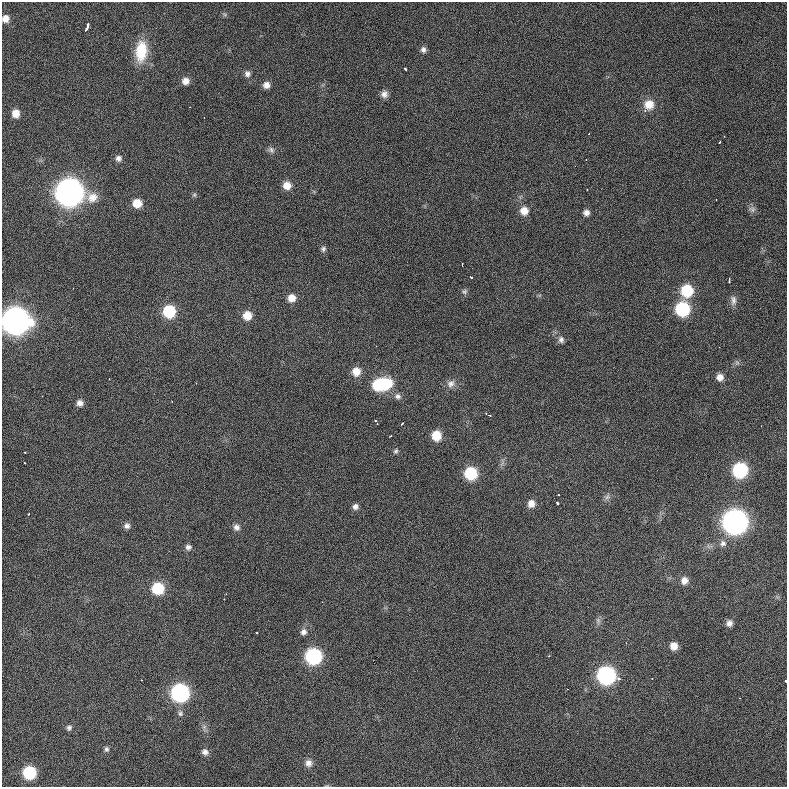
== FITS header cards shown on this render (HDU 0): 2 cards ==
NAXIS1  =                  785 / length of data axis 1
NAXIS2  =                  785 / length of data axis 2

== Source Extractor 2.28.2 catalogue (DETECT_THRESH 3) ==
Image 785 x 785 px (HDU 0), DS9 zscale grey, 1 PNG px = 1 image px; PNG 789 x 789 px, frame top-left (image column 1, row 785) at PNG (2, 2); no overlay
Background 1270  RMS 29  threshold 86.1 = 3 sigma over >= 5 px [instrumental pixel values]
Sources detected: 95; all 95 listed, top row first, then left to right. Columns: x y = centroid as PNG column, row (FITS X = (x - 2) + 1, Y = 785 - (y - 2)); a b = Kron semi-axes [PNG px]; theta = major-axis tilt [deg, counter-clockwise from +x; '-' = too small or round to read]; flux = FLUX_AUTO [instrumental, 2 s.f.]
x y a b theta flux
5 19 8 7 - 1.4e+04
88 26 6 3 79 5.1e+03
86 29 4 3 - 3.7e+03
423 50 8 6 -67 6.8e+03
141 51 26 14 85 6.2e+04
405 69 3 2 - 3.7e+03
247 74 8 7 - 7.3e+03
185 81 8 8 - 1.4e+04
266 85 7 7 - 1.1e+04
384 94 8 8 - 9.4e+03
649 104 13 13 - 2.6e+04
16 114 8 8 - 1.9e+04
724 136 2 2 - 9.0e+02
720 142 3 2 - 2.3e+03
271 150 9 7 -44 6.6e+03
118 158 8 7 - 7.5e+03
586 159 2 2 - 1.0e+03
287 185 9 8 - 2.1e+04
587 190 3 2 - 1.1e+03
69 192 12 12 - 2.2e+06
194 195 6 5 - 3.1e+03
92 197 15 14 - 2.3e+04
716 199 3 2 - 1.2e+03
137 203 8 8 - 3.0e+04
752 209 10 8 -31 7.0e+03
524 211 9 9 - 2.0e+04
586 213 7 6 - 8.9e+03
323 249 7 7 - 5.3e+03
462 265 4 2 - 3.2e+03
471 277 3 2 - 2.0e+03
729 280 4 2 - 3.7e+03
73 288 2 2 - 9.6e+02
465 291 8 7 - 4.8e+03
687 291 10 9 - 8.9e+04
292 298 8 8 - 2.0e+04
733 300 14 7 -88 1.0e+04
682 309 9 9 - 1.6e+05
169 311 9 9 - 1.0e+05
247 316 9 8 - 2.6e+04
15 321 12 11 - 2.1e+06
561 340 9 8 - 7.4e+03
376 346 2 2 - 8.7e+02
737 363 7 4 -1 4.2e+03
356 371 10 10 - 2.0e+04
720 377 8 7 - 1.4e+04
109 379 2 2 - 1.0e+03
382 384 17 9 12 1.5e+05
451 384 12 9 42 1.1e+04
398 396 8 7 - 7.5e+03
80 403 8 8 - 1.0e+04
489 415 4 3 - 2.4e+03
376 421 4 3 - 2.4e+03
377 424 3 2 - 2.6e+03
402 424 3 2 - 2.0e+03
390 436 3 2 - 1.9e+03
436 436 8 8 - 3.9e+04
396 451 7 5 62 4.0e+03
25 453 3 2 - 3.3e+03
25 463 2 2 - 1.8e+03
740 470 9 9 - 2.1e+05
471 473 9 9 - 1.1e+05
558 494 3 2 - 1.6e+03
607 497 10 5 54 5.7e+03
557 503 3 3 - 5.8e+03
531 504 9 8 - 1.5e+04
355 507 8 7 - 7.6e+03
29 514 3 2 - 2.0e+03
735 522 11 11 - 1.5e+06
127 526 8 7 - 7.5e+03
236 527 8 8 - 8.6e+03
723 543 9 8 - 8.9e+03
188 547 7 7 - 7.0e+03
684 580 9 8 - 1.4e+04
158 588 9 9 - 8.4e+04
226 594 3 2 - 3.9e+03
598 620 8 6 -89 6.0e+03
729 623 8 7 - 9.5e+03
257 632 3 2 - 3.5e+03
303 632 8 8 - 8.5e+03
674 646 7 7 - 1.8e+04
313 656 10 9 - 2.7e+05
549 656 3 2 - 1.3e+03
606 675 11 10 - 4.3e+05
652 678 3 2 - 1.4e+03
141 680 2 2 - 1.5e+03
785 681 3 3 - 6.1e+03
180 693 10 10 - 4.3e+05
739 698 2 2 - 1.8e+03
180 713 8 7 - 6.1e+03
204 727 6 6 - 5.4e+03
69 728 7 6 - 5.3e+03
106 749 7 6 - 4.9e+03
205 752 8 7 - 8.5e+03
308 763 9 9 - 1.1e+04
29 773 9 8 - 1.1e+05
At the frame edge (FLAGS 8, measured only in part): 3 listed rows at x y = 5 19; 15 321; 785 681